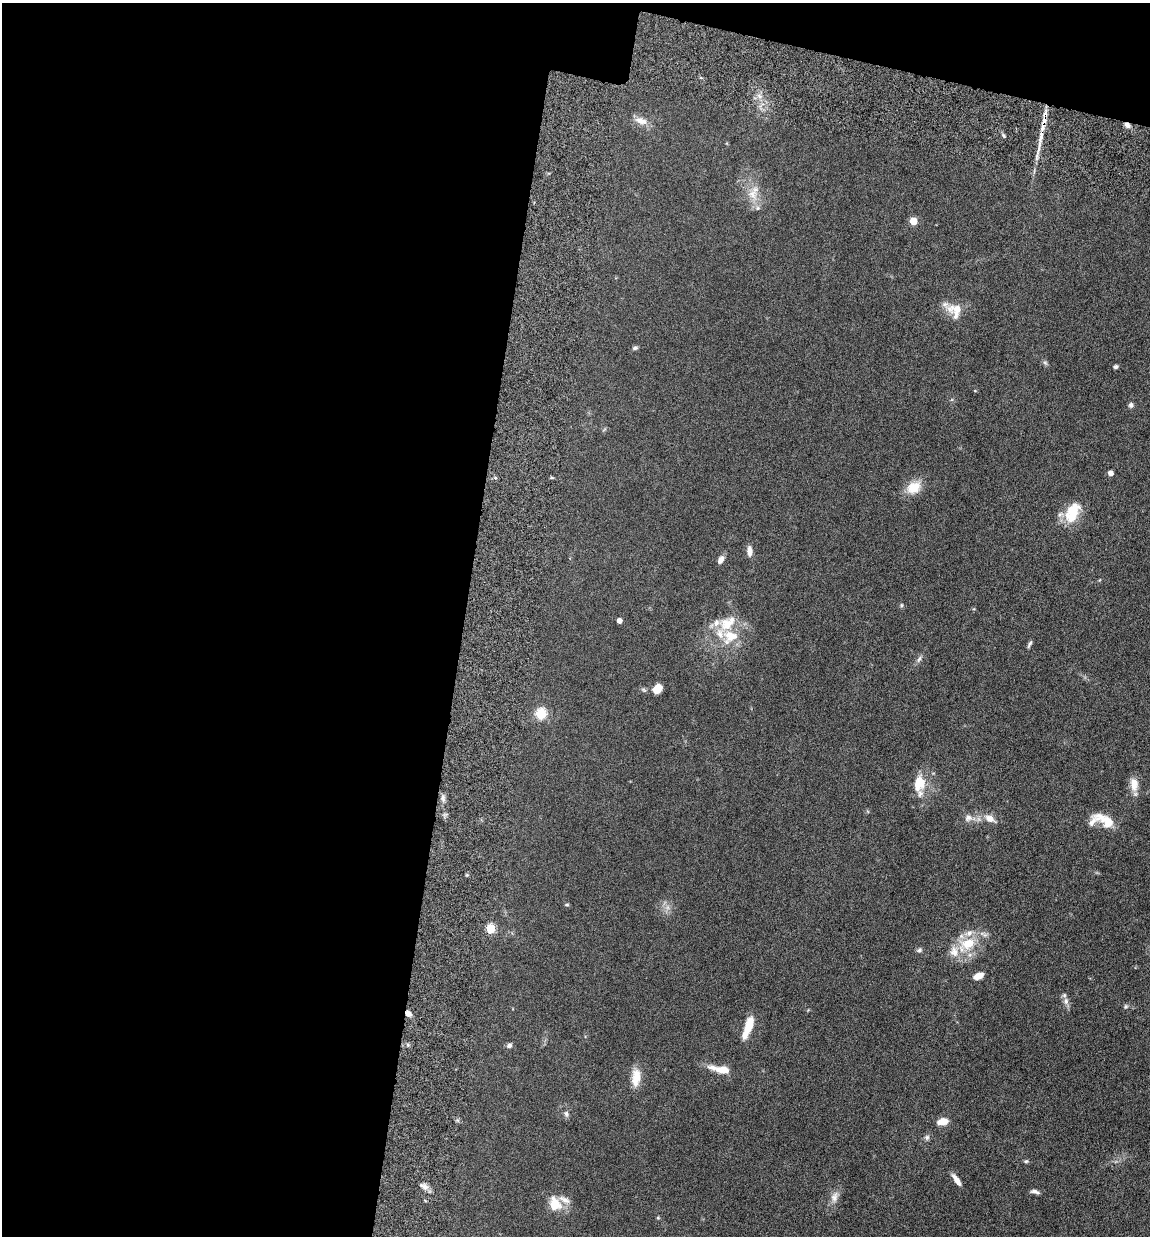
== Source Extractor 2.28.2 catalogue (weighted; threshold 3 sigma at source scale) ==
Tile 1 of 4 x 4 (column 1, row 1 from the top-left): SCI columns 339-1486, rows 3795-5028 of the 5155 x 5142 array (HDU 1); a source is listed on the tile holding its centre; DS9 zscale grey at full resolution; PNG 1152 x 1238 px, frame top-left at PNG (2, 3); no overlay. Shown black and unused: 43% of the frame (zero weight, under 10 of 20 exposures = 8% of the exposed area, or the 3 px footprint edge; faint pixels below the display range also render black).
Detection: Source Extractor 2.28.2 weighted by HDU 2 'WHT'; one run over the whole footprint, this tile lists its part. Background 0.0613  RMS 0.0029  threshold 0.0117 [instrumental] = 3 sigma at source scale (4.09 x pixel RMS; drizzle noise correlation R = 1.36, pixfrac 0.8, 0.05/0.05 arcsec/px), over >= 5 px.
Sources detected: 60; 7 inside a brighter listed object's ellipse — not listed separately; the other 53 listed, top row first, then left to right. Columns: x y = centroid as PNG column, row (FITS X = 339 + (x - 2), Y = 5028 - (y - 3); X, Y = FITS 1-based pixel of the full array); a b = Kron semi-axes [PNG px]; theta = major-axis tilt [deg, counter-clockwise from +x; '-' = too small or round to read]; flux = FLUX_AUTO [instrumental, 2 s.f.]
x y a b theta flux
1044 120 20 5 82 2.8
641 121 18 9 -17 2.1
1127 125 8 5 -42 1
1004 136 6 3 -71 0.34
752 194 14 12 -79 3.1
757 208 6 6 - 0.57
913 221 5 5 - 5.7
955 310 21 18 -47 4.5
635 348 7 4 15 0.48
1045 363 7 4 -20 0.43
1116 367 5 4 - 0.47
1131 405 7 6 - 0.6
1111 473 4 4 - 1.3
914 487 19 14 28 4.2
1073 512 25 14 64 7.7
750 551 13 6 -87 1.5
721 560 9 6 61 1.3
901 605 6 4 90 0.31
619 621 4 4 - 1.5
716 623 12 8 72 1.5
730 636 23 18 23 7.2
1030 644 10 4 59 0.5
919 659 11 4 63 0.69
657 689 8 6 45 4.1
541 714 5 5 - 20
919 784 22 15 78 5.3
1134 784 17 10 -82 2.7
443 798 10 4 -89 0.79
968 818 10 9 - 1.3
990 819 13 8 -27 2.2
1105 820 31 12 -27 4.7
567 905 5 4 - 0.32
491 928 5 5 - 13
968 944 25 17 16 7.7
919 950 6 6 - 0.59
978 976 9 5 26 2.6
1066 1001 10 8 -85 1.2
1126 1007 6 6 - 0.45
408 1014 7 6 - 1.2
749 1025 21 8 72 4.8
509 1045 7 6 - 0.68
721 1069 25 8 -10 4.1
636 1078 23 10 85 3.6
566 1113 7 6 - 0.67
943 1121 10 6 11 3.1
927 1137 7 6 - 0.64
1026 1161 6 5 - 0.38
956 1180 15 5 -56 1.7
425 1187 11 6 -43 1.2
1035 1191 11 5 -15 0.85
834 1197 15 9 70 1.7
555 1204 16 12 -71 4.8
658 1218 5 3 - 0.24
Overlapping masked pixels (flux is a lower limit): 3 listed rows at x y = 1044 120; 1127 125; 408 1014